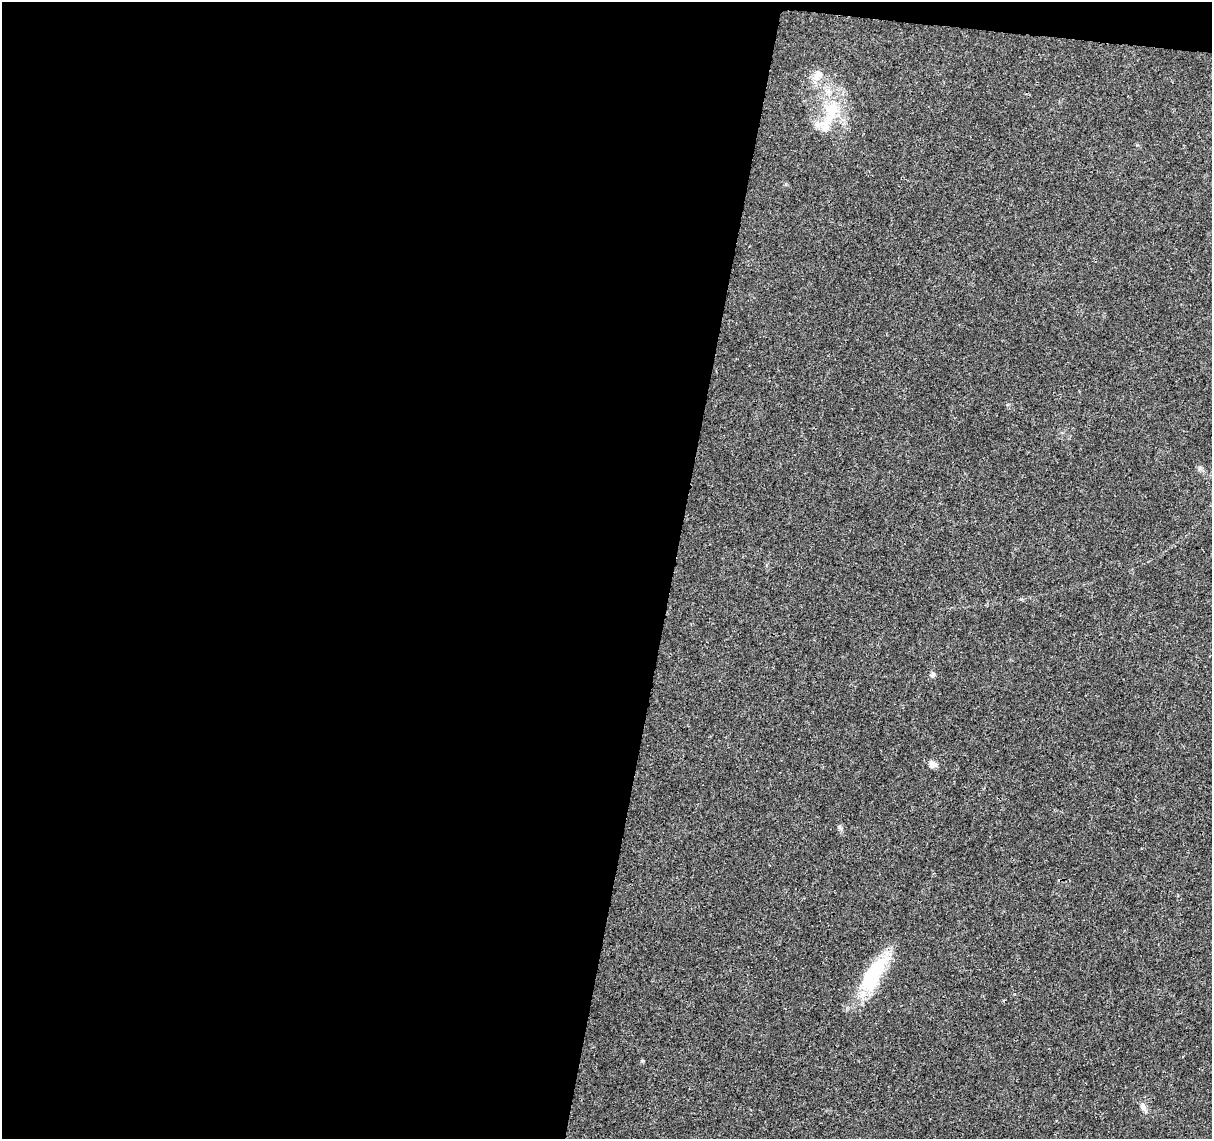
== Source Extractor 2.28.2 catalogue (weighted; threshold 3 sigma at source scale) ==
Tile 1 of 4 x 4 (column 1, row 1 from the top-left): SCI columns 6-1215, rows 3637-4773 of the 4856 x 5063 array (HDU 1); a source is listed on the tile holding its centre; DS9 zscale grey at full resolution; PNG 1214 x 1141 px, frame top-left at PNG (2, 2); no overlay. Shown black and unused: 56% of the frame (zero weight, under 3 of 4 exposures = <1% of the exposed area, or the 3 px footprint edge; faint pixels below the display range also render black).
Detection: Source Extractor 2.28.2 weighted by HDU 2 'WHT'; one run over the whole footprint, this tile lists its part. Background 0.0252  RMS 0.0024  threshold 0.011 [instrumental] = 3 sigma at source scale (4.5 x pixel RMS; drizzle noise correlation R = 1.50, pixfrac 1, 0.0396/0.0396 arcsec/px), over >= 5 px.
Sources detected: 7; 1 inside a brighter listed object's ellipse — not listed separately; the other 6 listed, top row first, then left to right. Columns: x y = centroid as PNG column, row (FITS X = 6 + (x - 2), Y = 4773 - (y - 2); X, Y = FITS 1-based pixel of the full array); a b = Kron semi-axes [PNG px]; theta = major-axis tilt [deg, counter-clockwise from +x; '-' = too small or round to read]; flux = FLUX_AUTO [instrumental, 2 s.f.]
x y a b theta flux
818 75 14 11 48 2.2
831 109 24 23 - 10
932 675 7 6 - 0.61
933 764 11 8 -25 1.2
873 974 53 20 61 15
1143 1107 10 7 -70 1.1